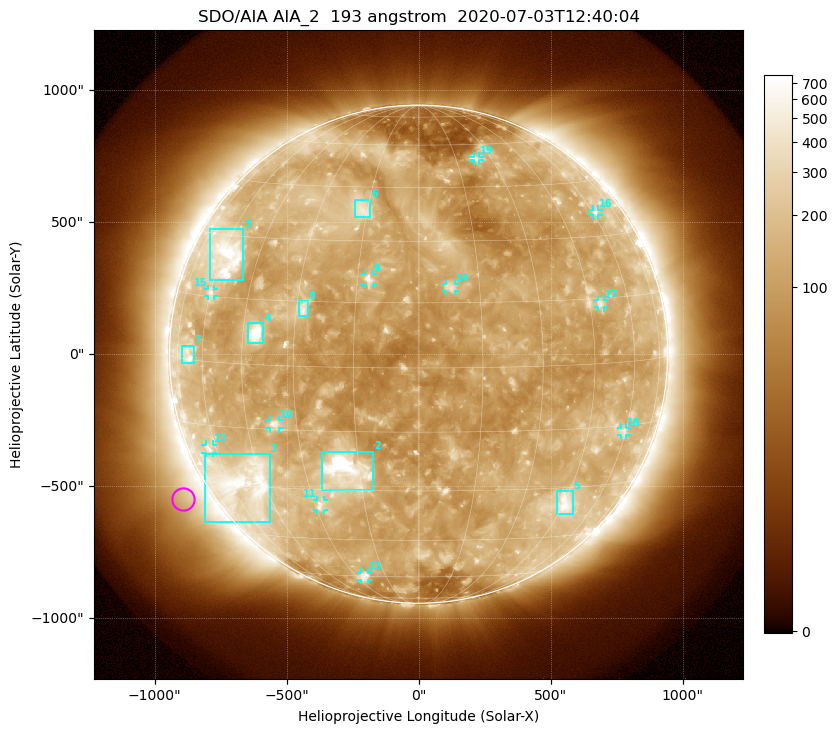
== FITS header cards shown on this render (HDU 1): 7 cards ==
TELESCOP= 'SDO/AIA'
INSTRUME= 'AIA_2'
WAVELNTH=                  193
WAVEUNIT= 'angstrom'
DATE-OBS= '2020-07-03T12:40:04.84'
CTYPE1  = 'HPLN-TAN'
CTYPE2  = 'HPLT-TAN'

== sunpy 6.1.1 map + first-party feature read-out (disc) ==
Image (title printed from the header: SDO/AIA AIA_2  193 angstrom  2020-07-03T12:40:04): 1024 x 1024 px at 2.4 arcsec/px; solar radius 944 arcsec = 393 px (full disc in frame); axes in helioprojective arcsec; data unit not stated in the header (colour bar unlabelled)
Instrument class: DISC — disc imager (sunpy class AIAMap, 193 A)
Bright regions (active regions / flare kernels): reference = the median radial profile (limb darkening/brightening removed); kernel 9 px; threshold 5 sigma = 208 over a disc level ~117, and >= 1.15x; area >= 12 px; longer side >= 9 px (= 22 arcsec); searched inside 0.97 R_sun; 19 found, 19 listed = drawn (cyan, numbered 1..; 11 of them under ~33 arcsec drawn as corner ticks so the feature stays visible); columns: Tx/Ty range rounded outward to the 5 arcsec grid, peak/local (2 s.f.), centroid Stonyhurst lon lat
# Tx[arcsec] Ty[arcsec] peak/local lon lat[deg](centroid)
1 -810..-565 -635..-380 6.6 -53 -29
2 -370..-170 -515..-370 17 -18 -25
3 -795..-665 280..475 6 -58 +25
4 -645..-585 40..120 16 -41 +7
5 525..585 -605..-515 5 +45 -34
6 -245..-180 520..585 3.9 -17 +38
7 -895..-850 -35..30 3.7 -67 +1
8 -455..-420 145..205 4.9 -28 +13
9 -205..-170 265..305 5.8 -12 +21
10 -565..-525 -280..-250 4.7 -36 -14
11 -385..-360 -590..-550 4.2 -28 -34
12 -810..-780 -375..-340 3.4 -64 -21
13 -220..-190 -855..-825 3.3 -26 -60
14 105..140 240..270 4.1 +8 +19
15 -800..-775 220..250 3.3 -60 +16
16 660..685 525..550 3.2 +62 +36
17 680..700 175..205 3.5 +49 +14
18 765..790 -305..-280 2.9 +59 -16
19 205..230 735..750 2.7 +24 +55
Off-limb structures (1.02-1.3 R_sun): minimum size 162 px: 5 found; the strongest spans PA ~95..145 deg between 1.03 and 1.3 R_sun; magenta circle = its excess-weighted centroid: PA ~120 deg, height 1.11 R_sun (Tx ~-890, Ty ~-550 arcsec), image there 2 x the reference